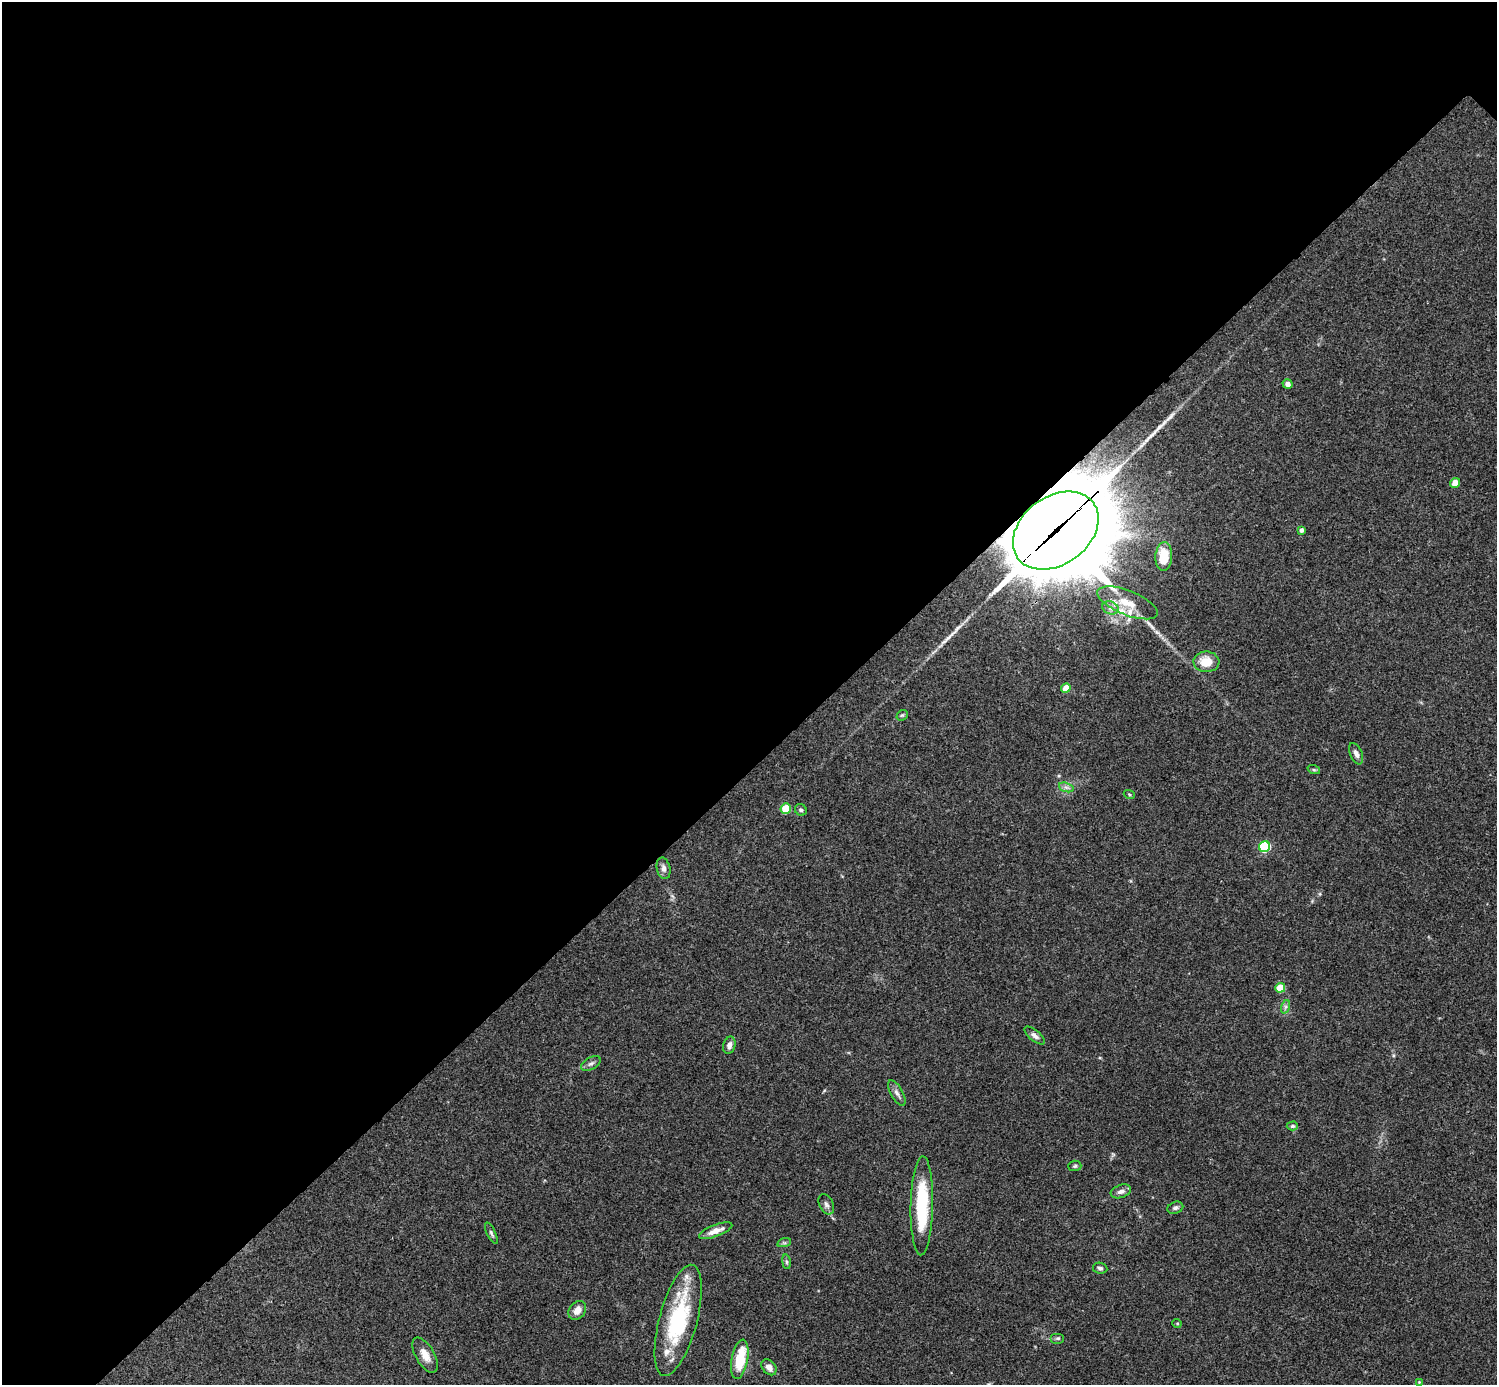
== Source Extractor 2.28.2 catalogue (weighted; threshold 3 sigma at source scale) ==
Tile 5 of 4 x 4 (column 1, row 2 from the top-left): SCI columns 6-1500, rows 3065-4447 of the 5988 x 5988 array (HDU 1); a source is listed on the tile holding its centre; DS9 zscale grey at full resolution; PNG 1499 x 1387 px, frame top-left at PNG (2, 2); each listed source drawn as its Kron ellipse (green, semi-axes under 4 px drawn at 4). Shown black and unused: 55% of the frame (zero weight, under 3 of 4 exposures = <1% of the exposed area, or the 3 px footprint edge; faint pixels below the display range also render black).
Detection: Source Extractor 2.28.2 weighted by HDU 2 'WHT'; one run over the whole footprint, this tile lists its part. Background 0.118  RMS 0.0062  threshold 0.0281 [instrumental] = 3 sigma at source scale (4.5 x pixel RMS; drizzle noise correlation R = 1.50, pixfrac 1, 0.05/0.05 arcsec/px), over >= 5 px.
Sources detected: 51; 3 long thin detections or spike segments (spike, bleed or trail) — neither listed nor drawn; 5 inside a brighter listed object's ellipse — not listed separately; the other 43 listed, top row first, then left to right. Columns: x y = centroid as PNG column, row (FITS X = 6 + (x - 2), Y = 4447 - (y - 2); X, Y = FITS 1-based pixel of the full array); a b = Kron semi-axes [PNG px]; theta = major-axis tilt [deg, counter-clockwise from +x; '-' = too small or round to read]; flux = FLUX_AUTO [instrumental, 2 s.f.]
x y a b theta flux
1288 384 5 4 - 2.7
1455 483 5 5 - 5.9
1301 530 4 4 - 1.8
1056 531 47 34 36 12000
1164 557 14 8 86 12
1127 603 32 12 -22 15
1110 608 8 6 -21 2.6
1206 662 13 10 -3 11
1066 688 5 4 - 10
902 715 6 5 - 0.94
1356 754 11 6 -66 2.9
1314 770 6 4 -19 0.87
1066 787 7 4 -18 1.9
1129 794 6 3 -20 0.74
786 808 5 5 - 19
801 810 6 5 - 1.4
1265 847 5 5 - 57
663 868 11 6 -78 2.9
1280 988 5 5 - 16
1285 1007 7 4 71 1.4
1035 1036 12 5 -39 2.4
729 1045 9 6 75 2.8
591 1063 11 6 31 2
897 1093 14 6 -60 2.6
1292 1126 6 4 1 1.2
1075 1166 6 5 - 1
1121 1191 10 6 19 2.6
826 1204 11 7 -63 2.2
922 1206 50 11 89 38
1175 1208 8 6 19 1.5
716 1231 18 6 21 6
491 1233 12 4 -63 1.4
784 1243 7 4 17 1.2
786 1262 7 4 -82 1.1
1100 1268 7 5 -9 1.5
577 1310 10 8 50 5.4
678 1320 57 19 75 61
1177 1323 5 3 - 0.56
1058 1338 7 5 0 1.1
425 1355 19 9 -60 6.8
740 1359 20 8 79 23
769 1367 9 6 -52 3.6
1419 1382 3 3 - 0.47
Overlapping masked pixels (flux is a lower limit): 1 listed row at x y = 1056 531